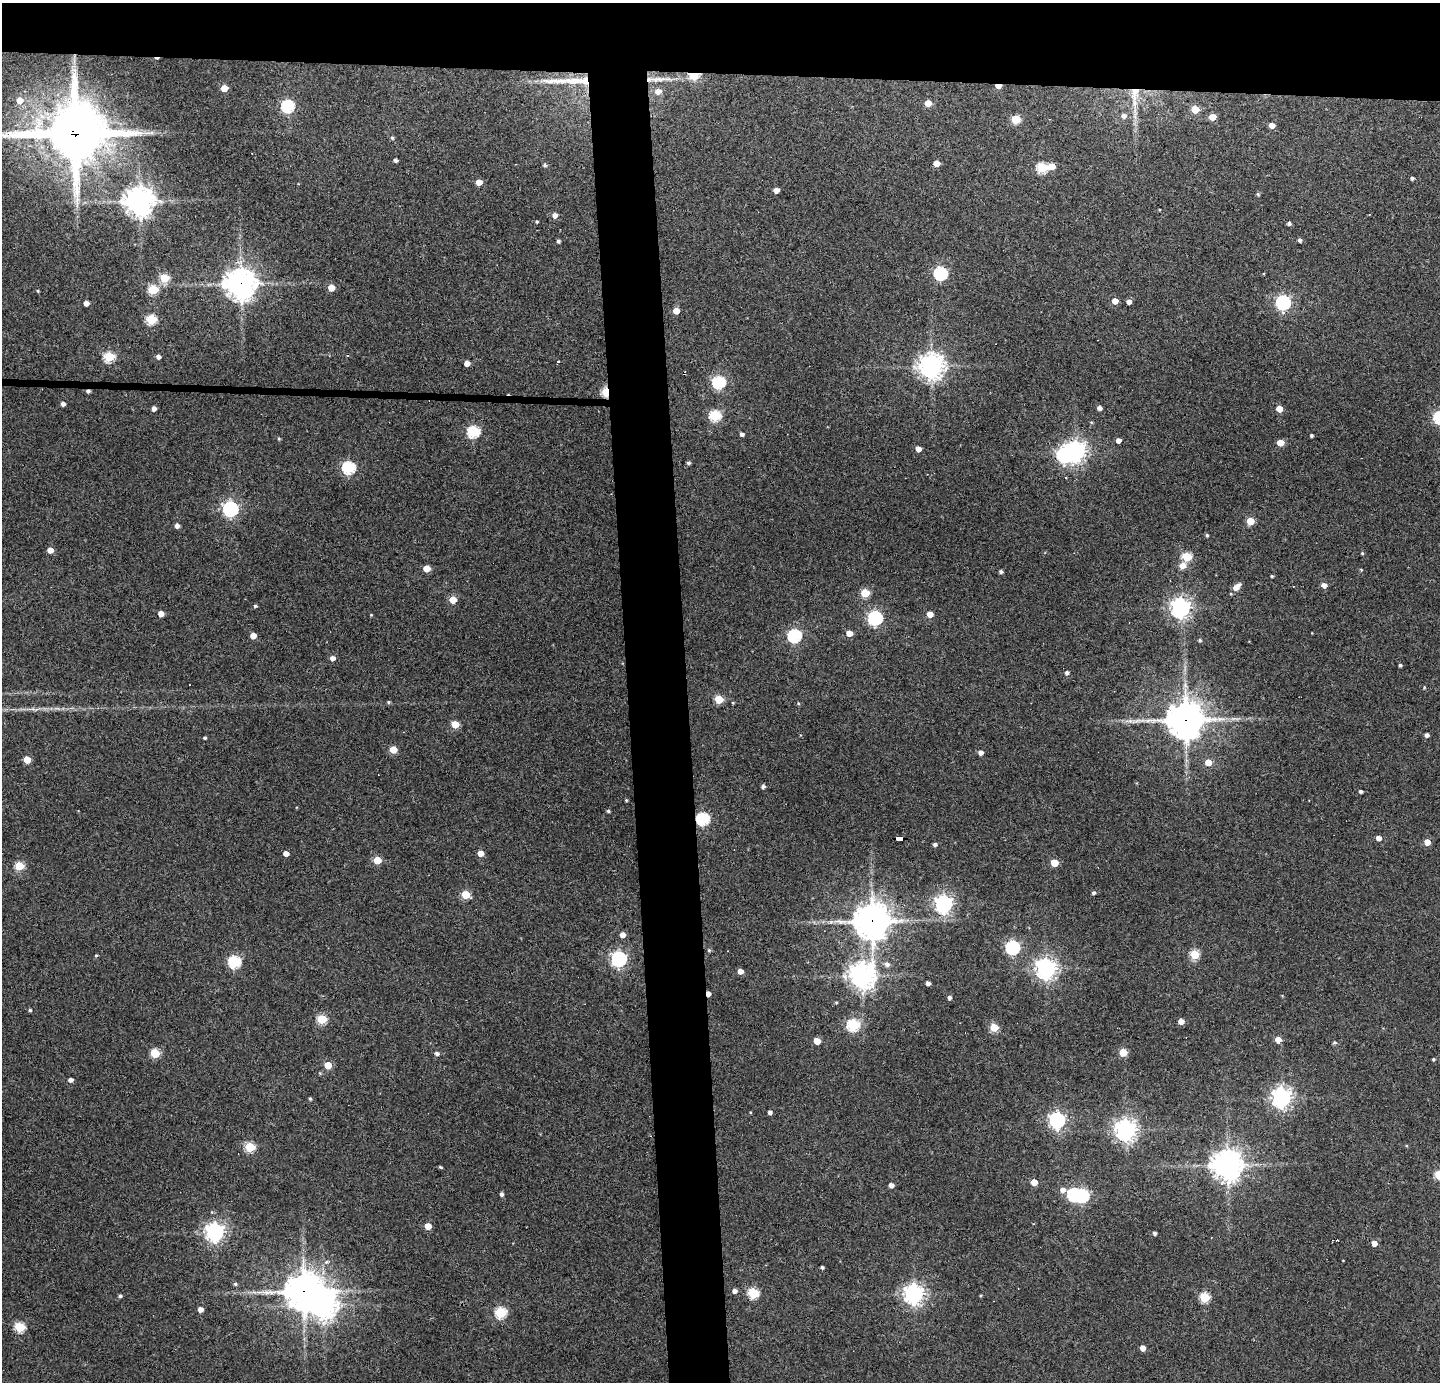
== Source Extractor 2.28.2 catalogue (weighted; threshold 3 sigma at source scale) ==
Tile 2 of 3 x 3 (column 2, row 1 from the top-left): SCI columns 1440-2877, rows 2837-4216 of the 4316 x 4291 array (HDU 1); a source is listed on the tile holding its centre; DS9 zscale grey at full resolution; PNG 1442 x 1384 px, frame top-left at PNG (2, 3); no overlay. Shown black and unused: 9% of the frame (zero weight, under 3 of 4 exposures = <1% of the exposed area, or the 3 px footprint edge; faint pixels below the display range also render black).
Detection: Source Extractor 2.28.2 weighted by HDU 2 'WHT'; one run over the whole footprint, this tile lists its part. Background 0.159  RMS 0.007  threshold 0.0314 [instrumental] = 3 sigma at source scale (4.5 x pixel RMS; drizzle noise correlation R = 1.50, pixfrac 1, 0.05/0.05 arcsec/px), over >= 5 px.
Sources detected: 203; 2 inside a brighter object's white glare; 6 cosmic-ray / hot-pixel residue — not listed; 2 inside a brighter listed object's ellipse — not listed separately; the other 193 listed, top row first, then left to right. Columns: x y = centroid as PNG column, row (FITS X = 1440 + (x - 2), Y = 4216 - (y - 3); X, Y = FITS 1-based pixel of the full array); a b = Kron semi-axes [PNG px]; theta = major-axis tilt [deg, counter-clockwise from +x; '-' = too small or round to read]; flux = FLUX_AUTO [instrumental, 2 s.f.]
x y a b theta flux
694 75 8 5 9 22
651 79 25 7 -1 8.5
575 81 43 8 0 19
998 86 5 4 - 6.6
224 88 5 5 - 12
658 91 7 6 - 4.8
1135 93 22 11 85 15
20 100 6 6 - 7.5
928 103 5 5 - 9.3
288 106 6 6 - 88
1195 109 5 5 - 19
1124 116 6 6 - 3
1212 117 5 4 - 13
1016 119 5 5 - 29
1272 125 5 4 - 6
75 133 21 18 -15 4600
392 138 4 4 - 1.1
395 160 4 3 - 1.7
936 163 5 4 - 7.5
545 165 5 4 - 1.2
1052 166 6 5 - 9.3
1042 168 6 5 - 52
1412 178 4 4 - 1.4
479 182 5 4 - 7.6
776 190 4 4 - 6.7
1258 194 5 4 - 0.88
140 201 9 9 - 880
555 215 5 5 - 4
537 221 4 3 - 0.81
1289 223 4 4 - 1.8
1300 240 4 4 - 1.9
558 241 4 3 - 1.4
940 273 6 6 - 100
164 278 5 5 - 34
241 284 10 10 - 920
331 288 5 5 - 9.9
153 290 6 5 - 37
38 291 3 3 - 0.74
1115 301 5 4 - 7.3
1129 302 4 4 - 3.6
1283 302 6 6 - 150
86 303 4 4 - 4.7
676 311 5 4 - 8.5
151 319 5 5 - 48
348 355 3 3 - 1.1
109 357 5 5 - 51
158 357 4 4 - 2.8
558 362 3 3 - 1.9
467 363 4 4 - 5.3
931 366 8 8 - 680
719 382 6 6 - 92
88 391 4 3 - 1.9
606 392 5 4 - 40
63 404 4 4 - 2.5
154 408 4 4 - 3.1
1099 408 4 4 - 2.9
1279 409 5 5 - 9.8
715 415 6 5 - 61
473 431 6 5 - 78
742 434 4 4 - 2.5
1311 435 3 3 - 1.3
279 438 4 4 - 0.77
1118 440 4 4 - 3.8
1280 443 5 4 - 9.4
918 449 4 4 - 5.5
1075 451 7 7 - 420
688 463 4 4 - 1.6
349 468 6 6 - 89
1066 478 3 2 - 0.89
230 509 6 6 - 180
1250 521 5 5 - 16
177 526 4 4 - 2.9
1207 535 4 4 - 0.99
50 550 5 4 - 6.3
1362 553 4 4 - 0.7
1187 557 5 5 - 37
1183 565 6 6 - 6.7
427 568 5 5 - 13
1361 570 4 4 - 0.64
1001 572 4 3 - 1.7
1272 576 3 3 - 0.83
1239 584 4 4 - 2.2
1324 585 5 4 - 4.9
865 593 5 5 - 25
453 600 5 5 - 16
255 606 4 4 - 1.2
1181 608 7 7 - 390
161 614 5 4 - 6.4
930 614 5 4 - 7.7
371 615 4 3 - 0.55
875 618 6 6 - 140
849 633 5 4 - 7.9
253 636 5 4 - 7.5
794 636 6 6 - 110
1200 640 4 4 - 0.98
332 658 5 5 - 3.5
1400 665 3 3 - 1.1
1067 673 5 4 - 1.9
1424 687 4 4 - 0.65
719 699 5 5 - 25
388 702 5 4 - 0.9
733 703 4 3 - 0.65
798 703 5 4 - 0.68
1186 720 13 12 - 1400
455 724 5 5 - 22
1427 735 4 4 - 2.3
205 738 3 3 - 0.98
393 749 5 5 - 15
981 752 4 4 - 3.2
27 760 5 5 - 15
1208 762 5 5 - 9.6
763 786 4 4 - 2
1361 791 4 3 - 1.5
626 800 3 3 - 0.69
608 811 3 3 - 1.2
703 819 6 6 - 94
899 838 8 4 -2 71
1379 838 4 4 - 4.5
1427 842 5 4 - 8.2
935 844 4 4 - 1.8
286 853 4 4 - 5.2
481 853 4 4 - 7.5
377 860 5 5 - 19
1054 863 5 5 - 16
19 866 5 5 - 32
1093 893 4 4 - 1.5
466 895 5 5 - 24
944 904 7 6 - 290
872 921 12 12 - 1200
622 935 5 5 - 4.8
1012 947 6 6 - 120
709 950 5 4 - 0.94
1194 954 5 5 - 37
96 955 4 4 - 0.78
619 959 6 6 - 200
234 962 6 6 - 79
887 964 7 6 - 2.6
1046 969 7 7 - 460
740 971 5 4 - 4.5
862 975 9 9 - 620
928 983 4 4 - 2.8
949 997 4 4 - 2
836 1002 4 3 - 0.69
30 1010 4 4 - 1.2
322 1019 5 5 - 39
1181 1021 5 4 - 5.6
853 1025 6 6 - 79
994 1027 5 5 - 22
1278 1040 5 4 - 9.3
817 1041 5 5 - 8.6
1335 1043 4 4 - 1.4
1123 1052 5 5 - 18
155 1053 5 5 - 34
437 1053 5 4 - 2.2
1433 1059 3 3 - 0.92
328 1065 5 5 - 15
320 1073 4 4 - 0.74
70 1080 4 4 - 2.8
1281 1097 7 7 - 390
310 1099 4 3 - 1.1
770 1112 4 4 - 2.2
1057 1120 6 6 - 220
1126 1130 8 7 - 430
1407 1146 3 3 - 0.87
250 1147 5 5 - 44
1227 1165 10 9 - 930
440 1167 4 2 - 0.79
1439 1175 5 5 - 35
1034 1182 5 4 - 9.1
1221 1184 3 3 - 6.6
891 1185 4 4 - 3.5
1063 1190 10 6 -12 4.4
501 1194 4 4 - 1.8
1082 1195 6 6 - 100
428 1226 5 4 - 11
215 1232 7 7 - 330
1154 1233 4 3 - 1.9
1337 1240 3 2 - 0.82
1374 1243 5 4 - 4.8
326 1262 7 5 31 1.9
822 1267 4 3 - 1.5
235 1284 5 4 - 1.1
304 1291 12 12 - 1300
735 1291 5 4 - 3.3
753 1293 6 5 - 53
914 1294 7 7 - 400
120 1296 4 4 - 1.4
1205 1297 5 5 - 44
323 1305 10 9 - 640
200 1310 4 4 - 4.2
501 1313 6 5 - 59
19 1327 5 5 - 44
1143 1348 5 4 - 4.7
Overlapping masked pixels (flux is a lower limit): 13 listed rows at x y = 694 75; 651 79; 998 86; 1135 93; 75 133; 241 284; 88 391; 606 392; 1186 720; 703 819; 899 838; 872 921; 304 1291
Isophote crosses this tile's border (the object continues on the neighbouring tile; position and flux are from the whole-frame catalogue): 2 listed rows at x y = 75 133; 1439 1175